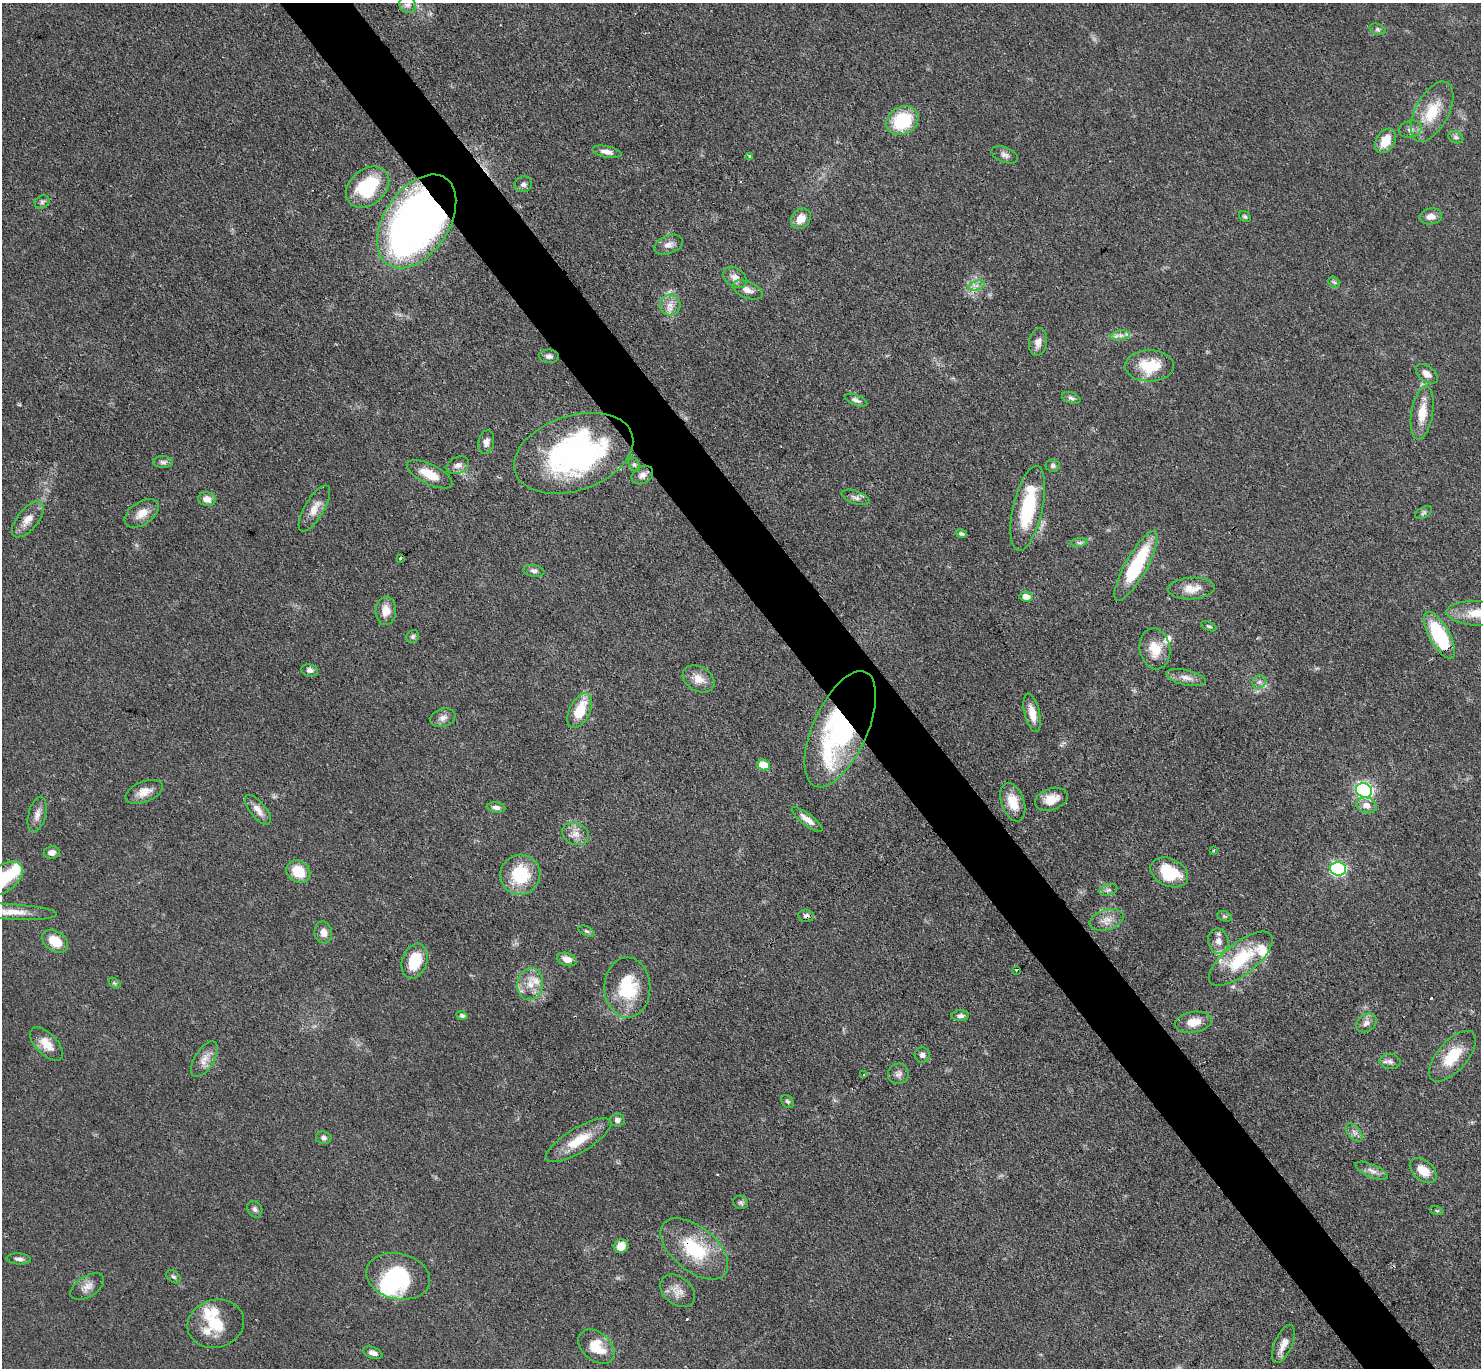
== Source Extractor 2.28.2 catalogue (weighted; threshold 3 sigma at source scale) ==
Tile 6 of 4 x 4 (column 2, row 2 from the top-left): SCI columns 1481-2959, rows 3030-4395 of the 5921 x 5916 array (HDU 1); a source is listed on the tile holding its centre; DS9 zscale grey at full resolution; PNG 1483 x 1370 px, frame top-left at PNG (2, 3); each listed source drawn as its Kron ellipse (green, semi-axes under 4 px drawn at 4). Shown black and unused: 5% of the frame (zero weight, under 3 of 4 exposures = <1% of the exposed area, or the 3 px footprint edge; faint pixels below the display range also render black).
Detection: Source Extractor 2.28.2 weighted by HDU 2 'WHT'; one run over the whole footprint, this tile lists its part. Background 0.0763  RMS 0.004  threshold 0.0181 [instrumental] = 3 sigma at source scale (4.5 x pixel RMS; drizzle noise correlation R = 1.50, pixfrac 1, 0.05/0.05 arcsec/px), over >= 5 px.
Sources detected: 147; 1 too faint to see at this stretch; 4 inside a brighter object's white glare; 3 cosmic-ray / hot-pixel residue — neither listed nor drawn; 6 inside a brighter listed object's ellipse — not listed separately; the other 133 listed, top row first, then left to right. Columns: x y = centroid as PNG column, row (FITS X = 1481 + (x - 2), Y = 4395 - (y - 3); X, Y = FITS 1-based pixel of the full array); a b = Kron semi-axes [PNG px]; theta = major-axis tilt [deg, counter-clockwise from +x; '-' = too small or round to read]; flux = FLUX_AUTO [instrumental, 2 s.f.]
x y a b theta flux
408 5 9 8 - 2
1378 29 8 5 -20 1
1432 112 33 16 62 14
902 121 17 13 29 22
1410 129 11 8 18 2
1456 137 8 6 -21 1.1
1385 141 13 9 59 7.3
607 152 15 5 -11 2.6
1005 155 13 7 -22 1.8
750 156 3 3 - 1
523 184 9 8 - 1.4
368 187 24 17 40 24
42 202 8 6 29 1.1
1245 216 6 5 - 0.71
1431 216 11 8 9 2.7
801 219 11 9 48 4.5
417 221 52 32 56 260
668 245 15 9 21 2.8
735 277 13 9 -38 3
1334 282 6 5 - 0.84
977 286 8 4 19 1.4
748 290 16 8 -21 2.9
670 305 10 10 - 3.3
1120 335 10 5 8 1.7
1038 342 14 9 81 2.8
549 356 10 6 -2 1.5
1149 366 25 15 0 14
1427 374 12 7 -37 3.1
1071 398 10 5 -21 1.2
856 400 12 5 -21 1.4
1422 413 27 11 81 7.9
486 442 12 7 79 2.1
574 453 62 37 18 100
163 462 10 6 -1 1.4
458 465 12 8 24 2.3
634 465 7 5 -63 0.72
1053 466 7 6 - 0.93
429 474 25 10 -26 8.2
642 475 11 8 32 2.4
856 497 14 6 -20 1.8
207 499 9 7 -12 3.3
1028 508 43 15 77 27
314 509 26 9 60 4.9
142 513 19 11 34 5
1424 513 9 5 31 0.98
28 519 21 10 51 4.9
961 534 6 4 -13 0.91
1079 542 9 4 8 0.98
401 558 3 3 - 0.89
1136 566 39 11 61 30
534 571 11 6 -10 1.4
1191 589 23 11 3 5.7
1026 597 6 5 - 3.3
386 611 14 10 88 4.6
1478 613 31 12 -3 9.1
1209 626 8 4 -24 0.68
1439 635 26 10 -60 33
413 636 7 6 - 0.86
1155 649 20 15 -80 7.7
310 670 8 6 -11 1.7
1186 678 20 7 -12 3.3
698 679 17 12 -30 4.9
1259 682 7 6 - 1.3
580 711 19 10 64 12
1032 713 20 7 -77 5.1
443 718 13 9 18 2.4
840 729 62 27 66 90
763 765 6 5 - 12
1364 790 8 7 - 130
144 792 19 10 21 4.5
1051 799 17 10 19 5.6
1013 802 20 11 -71 8
1367 805 11 7 -14 3.5
496 807 9 5 -9 1.8
258 810 18 8 -52 3.4
37 814 18 8 75 3.1
807 819 19 6 -37 3.3
576 834 14 10 -22 3.9
1214 850 3 3 - 0.66
52 852 8 6 8 2.3
1338 869 8 6 -8 86
298 871 12 10 -35 11
1169 872 20 13 -25 16
520 875 20 19 - 21
4 878 22 13 37 18
1108 890 9 5 17 1.2
11 912 45 7 -3 7.1
806 916 8 6 -2 1.4
1225 916 8 5 -19 0.73
1107 920 17 10 16 4.1
586 931 9 4 -26 0.78
323 932 11 8 -81 2.8
55 941 14 9 -35 8.6
1218 941 13 10 -77 3.2
567 959 10 6 -18 3.1
1241 959 39 16 38 23
415 961 18 12 71 13
1016 970 3 3 - 1.6
114 983 7 4 -34 0.63
530 984 16 13 81 6.1
627 988 30 23 -90 21
462 1015 5 4 - 0.8
960 1016 8 5 1 1.4
1193 1022 18 10 9 6.3
1366 1023 11 8 35 2.2
46 1044 21 10 -46 5.9
922 1055 7 7 - 1.4
1452 1056 31 15 49 13
204 1059 20 9 58 4.1
1390 1061 10 7 -6 1.7
898 1074 10 10 - 1.9
864 1075 3 2 - 0.62
788 1101 7 5 -44 0.83
617 1120 7 6 - 1.3
1354 1132 10 6 -52 1.7
324 1138 8 6 -10 1.3
579 1140 37 12 31 11
1372 1171 17 6 -23 2.5
1423 1171 15 10 -40 7.2
741 1202 7 6 - 1
255 1209 9 7 -57 1.2
1437 1211 7 3 -19 0.58
621 1246 7 6 - 5.8
694 1249 40 22 -39 25
19 1259 12 5 -4 1.6
398 1276 32 22 -13 28
173 1277 8 5 -38 0.9
87 1287 19 10 33 3.6
678 1291 19 13 -39 4.4
216 1324 29 24 15 16
1284 1344 20 8 67 4.2
596 1347 20 14 -41 8.7
373 1353 10 5 -20 2
Overlapping masked pixels (flux is a lower limit): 6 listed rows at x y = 417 221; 574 453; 1439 635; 840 729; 806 916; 694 1249
Isophote crosses this tile's border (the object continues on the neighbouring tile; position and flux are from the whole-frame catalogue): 3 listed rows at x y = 1478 613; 4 878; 11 912